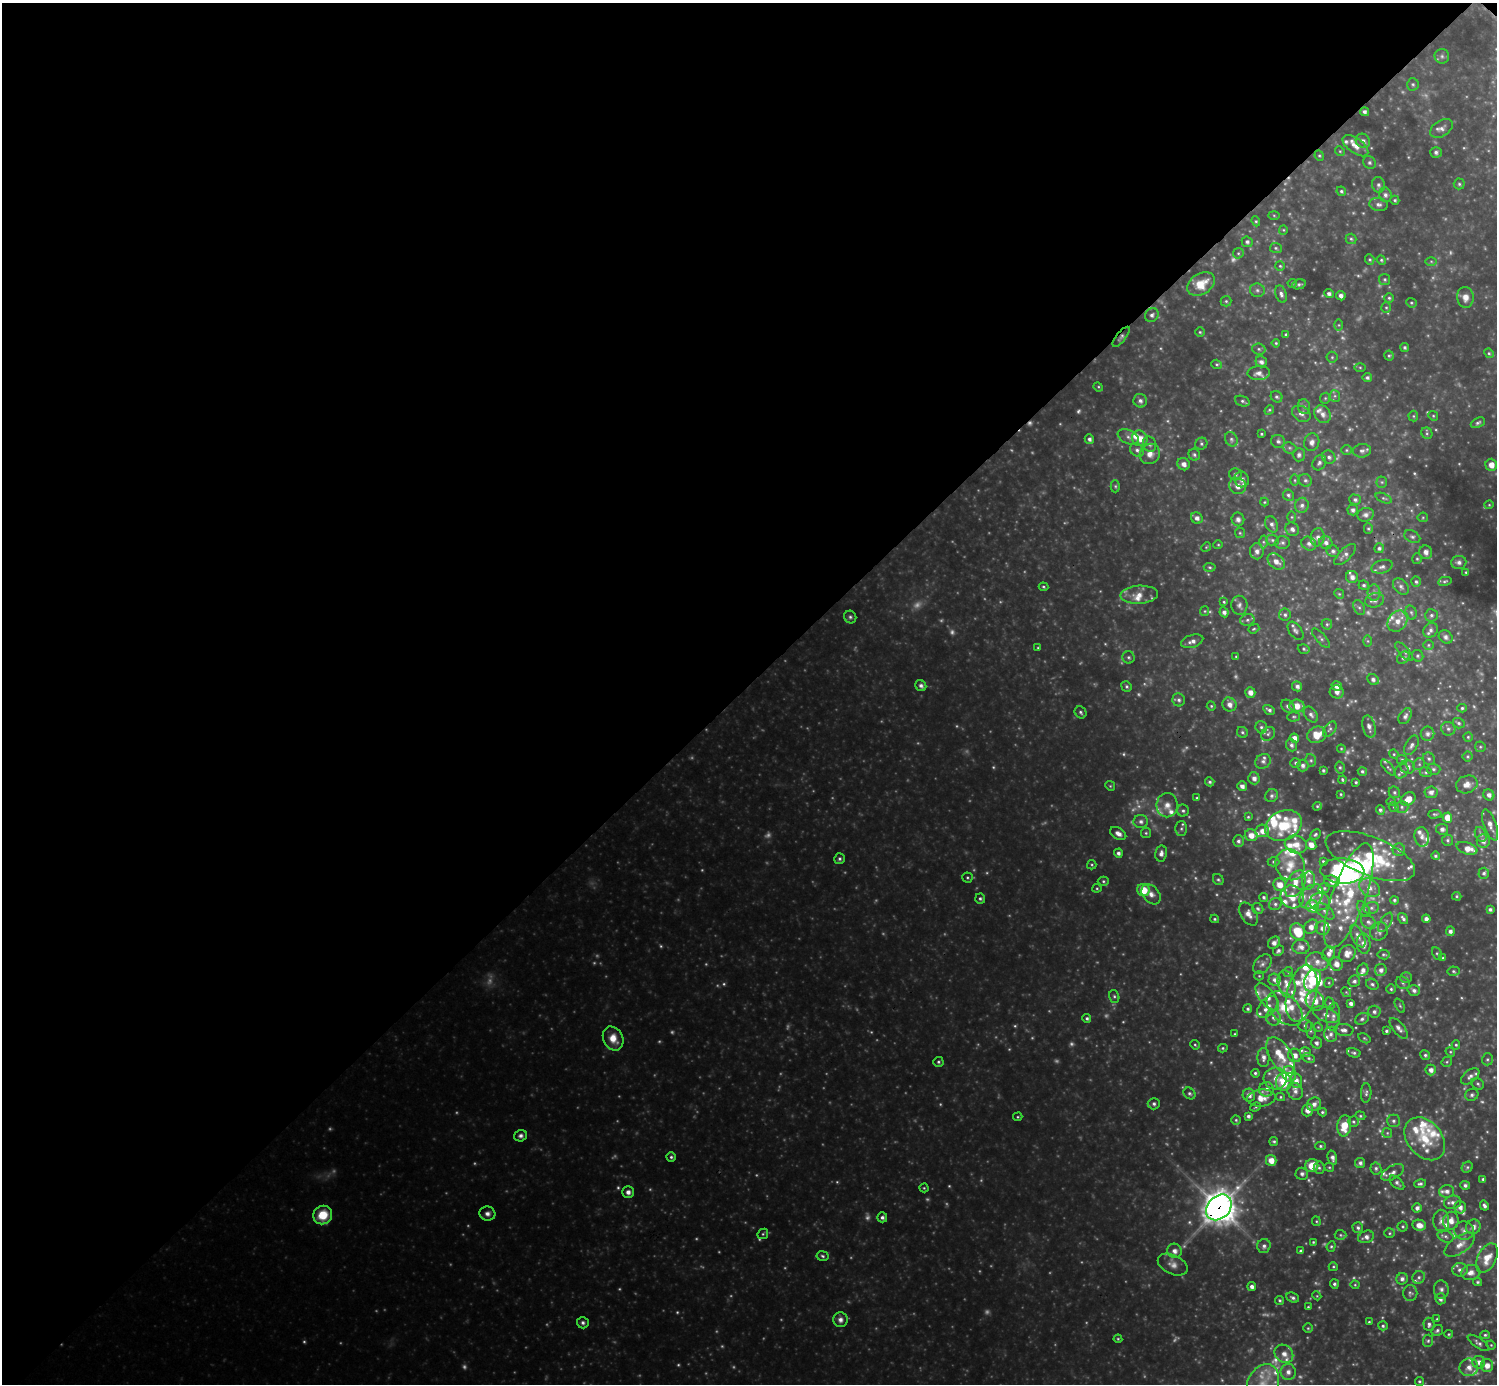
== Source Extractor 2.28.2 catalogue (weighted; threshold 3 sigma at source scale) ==
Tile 5 of 4 x 4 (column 1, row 2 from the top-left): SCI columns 4-1498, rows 2922-4303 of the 5985 x 5986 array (HDU 1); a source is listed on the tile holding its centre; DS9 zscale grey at full resolution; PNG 1499 x 1386 px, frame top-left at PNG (2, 3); each listed source drawn as its Kron ellipse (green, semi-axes under 4 px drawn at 4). Shown black and unused: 49% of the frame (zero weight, under 3 of 4 exposures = <1% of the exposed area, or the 3 px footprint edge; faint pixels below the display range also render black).
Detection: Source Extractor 2.28.2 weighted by HDU 2 'WHT'; one run over the whole footprint, this tile lists its part. Background 0.368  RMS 0.037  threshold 0.165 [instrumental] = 3 sigma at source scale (4.5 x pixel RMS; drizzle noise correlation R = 1.50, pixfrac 1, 0.05/0.05 arcsec/px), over >= 5 px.
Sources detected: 725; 105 too faint to see at this stretch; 1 inside a brighter object's white glare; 1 cosmic-ray / hot-pixel residue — neither listed nor drawn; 102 inside a brighter listed object's ellipse — not listed separately; of the other 516, all 500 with FLUX_AUTO >= 3.5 (the completeness limit of this list) listed and drawn (16 fainter detections not listed), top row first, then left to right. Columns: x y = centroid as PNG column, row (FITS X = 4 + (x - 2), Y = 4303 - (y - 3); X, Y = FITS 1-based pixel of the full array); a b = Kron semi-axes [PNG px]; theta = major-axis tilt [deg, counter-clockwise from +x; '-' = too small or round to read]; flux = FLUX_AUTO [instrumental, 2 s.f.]
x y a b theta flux
1442 56 7 7 - 9.8
1413 84 6 6 - 7.3
1365 112 4 4 - 11
1441 128 12 8 34 18
1363 141 8 6 -45 16
1355 146 15 7 -36 34
1340 151 5 4 - 4.3
1436 152 6 5 - 11
1319 156 5 4 - 5
1369 162 7 6 - 8.8
1459 184 5 5 - 6.4
1378 185 8 6 -74 12
1341 191 5 4 - 6.8
1385 195 7 6 - 13
1395 200 4 4 - 5.7
1379 205 9 6 -9 13
1274 215 6 4 -2 4.7
1256 221 5 4 - 5.1
1283 230 5 4 - 4.1
1351 239 5 5 - 6.2
1247 242 5 5 - 9.2
1276 248 6 5 - 6.3
1238 253 6 5 - 5.9
1370 259 5 4 - 5.3
1381 260 5 4 - 5.2
1431 261 6 4 -1 4.9
1280 266 5 5 - 5.3
1385 279 5 5 - 6.1
1292 283 4 4 - 4.2
1201 284 15 10 32 74
1299 284 7 5 14 6.9
1257 290 7 6 - 11
1281 294 9 5 -70 13
1329 294 5 4 - 11
1341 296 5 4 - 13
1465 297 10 8 -83 28
1389 298 5 5 - 5.9
1226 301 5 5 - 6
1411 303 5 4 - 5.3
1386 308 5 4 - 5.1
1152 315 7 6 - 12
1339 325 6 4 -90 4.6
1200 332 5 4 - 5.1
1286 335 4 4 - 6.2
1121 337 12 5 52 11
1276 343 4 4 - 4.9
1405 347 5 4 - 7.3
1259 349 6 5 - 7.3
1489 353 5 4 - 5.4
1389 356 5 4 - 5.5
1332 357 5 5 - 5.7
1261 362 6 5 - 14
1217 364 5 4 - 5.3
1360 367 6 4 -1 4.6
1259 373 11 7 2 19
1367 378 4 4 - 9.1
1098 387 5 4 - 4.1
1335 396 6 5 - 7.4
1277 397 6 5 - 7.9
1325 398 6 5 - 5.2
1140 401 7 6 - 14
1242 401 8 5 -19 8.4
1304 407 7 6 - 11
1269 410 5 4 - 4.8
1301 414 10 7 -32 15
1323 414 9 7 -54 21
1413 416 5 5 - 5.4
1433 416 5 4 - 4.5
1478 423 7 4 23 8.1
1427 433 6 5 - 6.3
1261 434 3 2 - 4.1
1128 437 11 7 -23 16
1140 438 8 7 - 41
1089 439 5 4 - 11
1231 439 7 6 - 9.9
1278 441 7 6 - 11
1312 442 9 7 74 18
1150 444 8 6 -70 12
1201 444 6 5 - 7.7
1289 448 7 5 -20 8.5
1137 450 7 6 - 12
1346 450 5 5 - 5.6
1362 451 9 6 7 13
1150 454 10 9 - 29
1194 455 6 5 - 8.1
1299 455 7 6 - 12
1329 457 7 6 - 12
1319 463 8 6 56 12
1184 464 6 6 - 21
1491 465 6 6 - 29
1235 474 6 6 - 9.8
1242 479 8 7 - 16
1295 480 5 4 - 4.7
1305 480 7 6 - 9.4
1382 482 5 5 - 5.8
1115 486 6 4 90 5.4
1238 486 8 8 - 26
1288 495 6 5 - 8
1384 498 8 4 -24 6.9
1355 500 6 5 - 9.3
1264 502 4 4 - 3.8
1302 505 7 6 - 14
1489 505 4 4 - 3.5
1353 510 5 5 - 12
1366 515 8 6 16 14
1292 517 6 4 90 4.9
1423 517 5 5 - 4.7
1197 518 6 5 - 16
1238 519 7 6 - 12
1272 524 8 6 -67 13
1292 529 7 6 - 13
1368 529 5 4 - 5.2
1240 533 5 5 - 4.7
1318 537 9 7 85 17
1412 537 8 5 -28 10
1272 540 6 5 - 7.4
1263 542 6 4 -90 7.1
1282 543 7 6 - 10
1326 543 7 6 - 15
1309 544 7 6 - 14
1218 545 4 4 - 3.9
1206 547 5 4 - 4.3
1379 548 5 5 - 9
1257 551 8 7 - 18
1333 551 6 5 - 9.3
1426 552 7 6 - 20
1345 555 14 6 45 15
1417 559 5 4 - 5.3
1276 562 9 7 -38 28
1459 562 7 6 - 14
1210 567 6 4 -4 5.9
1382 567 11 6 16 16
1466 572 3 3 - 3.7
1352 577 6 6 - 17
1445 581 7 4 11 5.8
1416 582 5 4 - 7.1
1364 585 5 4 - 6.8
1043 587 5 3 - 4.8
1401 587 9 6 -48 13
1374 593 8 6 89 14
1339 594 5 4 - 4.5
1139 595 19 9 3 45
1375 600 9 7 15 18
1224 602 3 3 - 4.5
1239 605 9 8 - 14
1359 607 8 5 -61 8.7
1205 611 5 4 - 4.9
1224 612 5 4 - 14
1411 612 7 5 -73 7.5
1285 615 6 5 - 9.6
1431 615 6 6 - 9.4
850 617 6 6 - 8.5
1247 620 7 5 15 9.2
1397 621 11 9 54 37
1327 624 5 5 - 5.7
1254 629 6 4 21 5.1
1431 630 8 6 43 13
1296 631 10 6 -53 12
1446 637 7 6 - 13
1321 638 12 4 -48 9.8
1192 641 11 6 18 20
1368 641 6 4 -89 4.8
1428 645 5 5 - 6.1
1038 648 4 3 - 3.7
1304 649 6 4 -17 5.9
1404 652 12 5 -48 10
1236 656 4 3 - 3.8
1418 656 6 5 - 7.8
1129 657 6 6 - 8.2
1403 658 7 5 42 9.1
1373 679 6 5 - 10
921 686 6 5 - 13
1126 686 5 5 - 6.7
1297 686 5 5 - 13
1337 686 5 5 - 21
1250 692 5 5 - 24
1337 692 7 6 - 14
1179 700 6 6 - 11
1229 704 7 6 - 24
1211 706 4 4 - 4.4
1288 706 7 6 - 12
1297 706 7 6 - 43
1462 708 5 4 - 6.4
1269 710 6 4 -30 9.8
1081 712 6 5 - 8.1
1311 715 9 6 -52 13
1405 716 9 5 58 14
1294 717 6 4 1 5.8
1459 723 6 5 - 7.6
1261 727 6 5 - 8
1369 727 11 6 -75 18
1330 729 9 5 53 8.8
1448 729 7 6 - 12
1242 732 6 5 - 6.7
1268 734 8 6 39 10
1428 734 7 6 - 13
1317 735 10 8 24 64
1468 737 4 4 - 5.3
1294 738 5 4 - 26
1291 745 6 5 - 12
1411 745 10 6 60 15
1480 747 5 5 - 5.4
1341 749 4 4 - 3.8
1394 754 5 4 - 4.6
1468 756 5 5 - 5.6
1429 759 6 5 - 7.8
1311 760 6 5 - 6.7
1402 760 5 5 - 6.7
1263 761 8 7 - 12
1296 763 5 5 - 6.1
1419 764 6 5 - 7.3
1303 766 6 5 - 12
1388 767 10 3 -49 7.1
1408 767 7 6 - 19
1340 768 6 4 -74 6.3
1433 769 7 5 -3 8.4
1323 770 3 3 - 5.2
1362 771 5 4 - 6.5
1402 771 8 6 53 14
1426 772 6 5 - 6.1
1254 778 6 5 - 18
1342 780 4 3 - 5.2
1210 782 4 4 - 7.1
1356 782 3 3 - 5.1
1467 784 11 8 19 27
1110 786 5 4 - 4.7
1242 786 5 4 - 16
1394 792 6 5 - 7.5
1431 792 6 6 - 17
1341 794 3 2 - 3.6
1489 795 6 5 - 15
1272 796 7 6 - 9.6
1197 798 4 3 - 3.9
1408 799 8 6 36 46
1391 802 4 4 - 4.3
1167 805 12 10 89 33
1317 806 4 3 - 4.1
1394 807 5 4 - 4.9
1402 807 6 5 - 10
1380 810 5 4 - 8.3
1183 811 6 6 - 8.2
1435 814 7 4 1 6
1248 817 4 4 - 4.7
1447 818 5 4 - 46
1141 821 7 6 - 16
1284 825 19 14 25 140
1490 825 16 6 -70 25
1181 829 7 6 - 8.6
1442 829 6 5 - 14
1262 831 7 6 - 27
1118 833 9 5 -30 21
1146 833 5 5 - 5.3
1315 834 5 4 - 6.2
1481 834 8 5 -66 11
1251 835 6 6 - 33
1422 837 10 7 -81 17
1448 840 5 5 - 6.8
1238 841 6 5 - 10
1483 841 7 6 - 17
1296 844 11 9 -12 35
1311 845 6 5 - 27
1467 848 11 6 -20 31
1399 850 6 6 - 12
1118 853 4 4 - 12
1161 853 8 5 78 16
1370 856 47 19 -22 250
1435 856 4 4 - 6.1
840 859 5 5 - 7.8
1323 861 3 3 - 4.3
1273 862 6 4 -1 6
1092 865 4 4 - 4.6
1290 865 16 14 -57 64
1342 871 22 12 -4 670
1484 873 5 5 - 8.3
967 878 5 5 - 5.3
1218 879 6 5 - 6.7
1103 881 5 4 - 5.8
1308 881 9 6 85 19
1332 881 8 6 -6 22
1295 884 14 9 60 48
1280 885 6 6 - 40
1097 888 4 4 - 4.5
1324 888 6 5 - 6.6
1369 888 11 8 -36 29
1143 890 6 6 - 73
1151 894 11 8 -49 24
1311 896 14 9 47 36
1349 896 55 17 70 230
1457 896 5 4 - 4.7
1264 897 5 4 - 7.6
1292 897 12 11 - 49
980 899 5 5 - 7.3
1394 900 4 4 - 6.1
1320 902 10 8 9 26
1275 904 6 5 - 9.4
1313 906 6 6 - 92
1371 908 7 6 - 9.5
1258 909 6 5 - 6.9
1364 909 9 5 -56 8.6
1490 909 4 3 - 8.6
1325 911 11 6 -39 14
1249 914 12 8 -58 26
1403 918 6 3 -56 9.2
1215 919 4 3 - 5.1
1426 919 4 4 - 16
1368 922 8 6 -38 11
1385 922 11 5 59 9.9
1311 927 8 6 49 25
1323 928 7 6 - 23
1379 931 9 8 - 16
1450 931 5 4 - 13
1298 932 9 7 -61 100
1358 936 12 6 -63 18
1274 943 7 5 44 18
1364 944 10 7 -87 23
1301 947 8 7 - 20
1278 951 6 5 - 9.9
1437 953 7 4 -62 5.6
1328 954 7 6 - 17
1347 954 9 7 48 31
1384 955 6 5 - 5.9
1443 958 4 4 - 4.6
1317 962 11 9 -20 32
1262 964 11 7 49 17
1336 964 7 6 - 28
1363 970 6 5 - 16
1381 970 6 6 - 16
1453 971 6 4 -5 6.1
1288 972 5 5 - 5.8
1259 976 5 4 - 4.5
1406 978 6 5 - 7.1
1274 980 6 6 - 15
1312 980 11 7 67 140
1354 981 6 5 - 11
1329 983 5 4 - 5
1403 983 7 6 - 9.4
1287 984 14 8 -73 38
1372 984 6 5 - 8.8
1391 989 5 5 - 6.5
1414 990 6 5 - 14
1346 992 5 4 - 5.3
1302 993 29 14 76 110
1114 996 6 5 - 7.1
1267 997 16 7 -51 40
1315 1001 10 9 - 40
1330 1003 6 4 -68 5.6
1351 1004 4 4 - 13
1400 1006 8 4 -63 5.7
1267 1007 12 8 50 41
1285 1008 21 13 -42 87
1248 1009 4 4 - 7.4
1374 1012 6 6 - 11
1326 1015 14 7 -22 21
1333 1017 14 7 86 22
1087 1018 4 4 - 7.6
1273 1018 8 7 - 17
1362 1019 7 5 29 9.7
1305 1026 7 6 - 10
1318 1027 4 3 - 3.5
1399 1028 12 5 -51 17
1344 1030 9 6 -4 14
1311 1031 9 4 -77 7.5
1386 1031 4 3 - 7
1235 1034 3 3 - 3.9
1331 1034 7 6 - 14
613 1038 12 9 -63 52
1364 1038 6 4 -31 4.7
1316 1043 6 5 - 12
1195 1045 5 4 - 4.8
1456 1045 4 4 - 5.1
1223 1048 5 4 - 5
1305 1052 6 5 - 9.2
1450 1052 5 4 - 4.5
1354 1053 7 4 -14 7.4
1280 1055 20 10 -58 69
1295 1055 7 6 - 26
1425 1055 5 4 - 7.2
1263 1057 9 6 -89 19
1309 1058 6 4 -27 7.6
1487 1059 6 5 - 7
938 1062 5 5 - 6.5
1447 1062 5 4 - 5
1431 1070 5 5 - 18
1255 1073 4 4 - 6.7
1289 1074 8 7 - 32
1470 1076 11 6 38 14
1275 1079 12 11 - 36
1296 1081 7 6 - 22
1284 1082 8 8 - 95
1478 1084 6 5 - 6.8
1266 1089 7 7 - 19
1295 1091 9 7 -58 19
1189 1093 6 5 - 7.8
1366 1093 10 5 88 9.8
1249 1095 6 6 - 20
1472 1095 6 6 - 9.8
1280 1097 4 4 - 4.5
1261 1098 14 8 6 46
1154 1104 6 5 - 10
1314 1104 7 6 - 18
1255 1107 5 4 - 4.7
1308 1110 6 5 - 26
1322 1112 4 3 - 5.4
1248 1116 4 4 - 9.6
1360 1116 5 4 - 5
1018 1117 5 4 - 4.3
1236 1120 4 4 - 5.2
1393 1121 6 6 - 9.9
1353 1122 5 5 - 6.4
1344 1126 10 7 83 75
1387 1133 5 4 - 4.8
520 1136 6 5 - 13
1425 1139 24 17 -50 110
1274 1141 4 4 - 6
1320 1146 5 4 - 6.3
671 1157 5 4 - 7.2
1332 1158 7 4 -75 16
1271 1160 5 5 - 42
1360 1163 5 5 - 11
1312 1166 7 6 - 64
1329 1167 5 4 - 4.6
1467 1167 6 5 - 6.5
1319 1168 6 5 - 8.1
1376 1168 6 5 - 8.3
1393 1172 12 6 30 17
1302 1174 6 6 - 13
1483 1179 3 3 - 6.7
1397 1183 9 5 -43 11
1420 1184 6 4 15 8.2
1465 1185 5 4 - 10
924 1188 4 4 - 4.3
1447 1191 7 6 - 16
628 1192 6 6 - 17
1452 1202 8 6 14 16
1484 1206 5 3 - 11
1219 1207 14 11 45 7400
1460 1207 6 5 - 18
1417 1208 4 4 - 14
487 1214 8 7 - 16
323 1215 10 9 - 95
882 1217 5 5 - 11
1316 1221 5 4 - 4.3
1441 1221 11 8 -88 19
1451 1221 9 7 76 28
1419 1225 7 5 -10 31
1403 1226 5 5 - 5.5
1473 1227 8 7 - 20
1358 1228 5 5 - 8.6
1464 1231 10 9 - 20
1389 1233 5 4 - 5
763 1234 5 4 - 5.8
1340 1235 6 5 - 5.7
1445 1236 8 6 -25 9.8
1366 1237 8 6 20 17
1313 1242 3 3 - 4.1
1460 1245 17 8 34 35
1264 1246 7 6 - 13
1331 1246 5 4 - 5.7
1174 1251 7 7 - 22
1301 1251 4 3 - 8.2
822 1256 6 5 - 7.4
1487 1258 16 9 63 54
1173 1265 16 9 -26 29
1333 1267 4 4 - 4.5
1460 1270 7 6 - 15
1471 1272 10 7 14 24
1419 1277 6 6 - 9.4
1402 1279 6 5 - 12
1478 1282 4 3 - 5.2
1334 1284 5 4 - 7.8
1355 1285 4 4 - 4
1252 1287 4 4 - 15
1441 1290 9 7 -87 14
1410 1293 8 7 - 10
1317 1296 4 3 - 3.6
1293 1297 6 4 -25 8.8
1440 1299 5 5 - 14
1280 1301 5 4 - 6.2
1308 1307 4 4 - 4.6
1437 1319 3 3 - 3.9
840 1320 7 7 - 18
1369 1322 3 3 - 4
583 1323 6 5 - 9.8
1429 1324 7 5 -87 11
1383 1326 5 4 - 6.8
1308 1328 5 5 - 5
1437 1330 6 5 - 7.9
1449 1334 4 3 - 4.3
1485 1335 5 4 - 5.9
1118 1339 4 4 - 4.7
1428 1341 6 5 - 6.8
1478 1343 12 5 -34 10
1491 1345 4 4 - 3.6
1284 1354 10 8 -41 27
1479 1362 6 6 - 20
1487 1365 6 6 - 28
1469 1367 9 9 - 30
1288 1372 8 7 - 21
1419 1381 4 4 - 5.1
1263 1383 20 15 64 87
Overlapping masked pixels (flux is a lower limit): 2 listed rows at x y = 1121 337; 1219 1207
Isophote crosses this tile's border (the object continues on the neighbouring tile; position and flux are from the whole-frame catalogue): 1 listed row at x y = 1263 1383